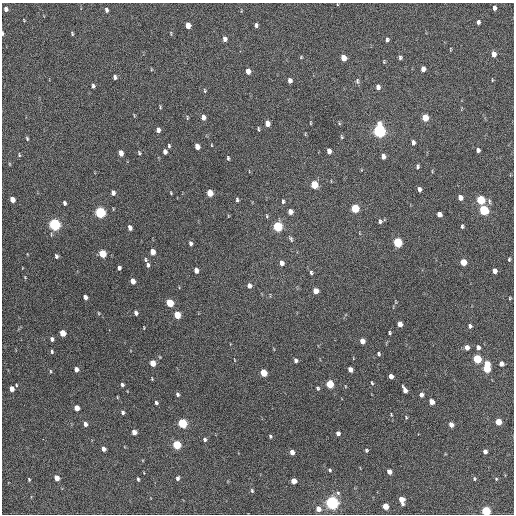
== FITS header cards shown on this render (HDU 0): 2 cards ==
NAXIS1  =                  512 / Axis length
NAXIS2  =                  512 / Axis length

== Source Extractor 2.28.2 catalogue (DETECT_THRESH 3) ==
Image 512 x 512 px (HDU 0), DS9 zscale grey, 1 PNG px = 1 image px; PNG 516 x 516 px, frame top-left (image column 1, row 512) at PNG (2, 3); no overlay
Background 244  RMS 15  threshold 45.9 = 3 sigma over >= 5 px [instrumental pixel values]
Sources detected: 169; all 169 listed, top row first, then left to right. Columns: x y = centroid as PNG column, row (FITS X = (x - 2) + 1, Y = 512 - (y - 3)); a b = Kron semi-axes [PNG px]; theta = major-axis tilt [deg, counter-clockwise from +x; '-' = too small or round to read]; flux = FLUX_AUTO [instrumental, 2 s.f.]
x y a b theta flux
494 8 5 3 - 3500
6 9 5 4 - 3600
106 10 5 4 - 2900
24 20 4 2 - 740
478 22 4 3 - 2600
188 25 5 4 - 12000
256 25 4 3 - 2100
2 33 6 2 -86 1300
171 33 5 3 - 930
72 34 5 3 - 1300
225 39 5 4 - 3800
387 40 5 4 - 2100
450 49 4 2 - 900
494 54 5 4 - 8500
301 57 5 3 - 910
343 58 5 4 - 14000
400 58 5 4 - 2100
384 62 5 4 - 970
423 69 5 4 - 6100
248 71 5 4 - 9400
115 77 5 4 - 2800
290 80 5 4 - 4400
492 80 4 3 - 790
357 81 8 5 -90 2000
93 86 4 3 - 2100
378 87 6 4 -85 5400
205 91 6 3 -83 1200
160 107 5 3 - 1000
203 117 5 4 - 5700
187 118 6 3 -83 1000
425 118 5 4 - 23000
310 123 4 2 - 840
339 123 5 4 - 1100
267 124 5 4 - 8300
258 129 6 3 -85 1200
158 130 5 4 - 4300
379 131 7 5 -87 300000
342 137 6 4 -63 1300
27 139 6 4 -65 1400
413 143 5 4 - 3400
211 145 3 2 - 670
169 146 5 3 - 1400
197 147 5 4 - 8900
478 150 4 4 - 3200
329 151 5 4 - 6100
165 152 5 4 - 4300
121 153 5 4 - 7900
139 153 5 4 - 1200
19 155 5 4 - 1100
383 156 5 4 - 5200
228 158 4 2 - 1300
10 164 5 3 - 830
417 166 5 3 - 1900
314 185 5 5 - 32000
419 189 5 4 - 3100
113 193 5 4 - 4400
171 193 4 2 - 900
210 193 5 4 - 19000
460 198 5 4 - 7500
12 199 5 4 - 10000
237 200 4 3 - 1800
481 200 5 5 - 59000
283 201 5 3 - 1700
489 201 9 4 -85 2100
64 203 4 3 - 2300
355 208 5 5 - 49000
113 209 4 3 - 760
484 210 6 5 - 80000
100 212 6 5 - 130000
290 212 5 4 - 5700
439 214 5 4 - 7100
267 216 5 3 - 1100
380 221 6 5 - 1900
55 224 6 5 - 220000
462 226 4 3 - 1800
278 227 5 5 - 89000
130 228 5 4 - 4700
291 239 8 5 -62 2100
397 242 5 5 - 73000
190 243 5 3 - 2500
152 252 5 4 - 11000
102 254 5 4 - 36000
56 256 4 3 - 2300
509 259 5 3 - 1300
145 260 5 3 - 1200
463 262 5 4 - 20000
281 263 5 4 - 5500
148 265 6 4 -75 2600
119 268 4 3 - 2600
196 270 5 4 - 6100
494 271 5 4 - 6400
311 273 5 4 - 1800
133 281 5 4 - 9000
249 286 6 5 - 4300
315 291 5 5 - 9600
85 297 5 4 - 4500
510 298 3 3 - 910
170 303 5 4 - 39000
99 313 5 3 - 830
136 313 5 3 - 3200
177 315 5 4 - 27000
400 324 5 4 - 8900
470 326 4 4 - 2400
144 328 4 2 - 700
62 333 5 4 - 18000
389 333 3 3 - 1400
52 339 4 3 - 2700
362 341 5 4 - 8700
467 347 5 4 - 6400
478 347 5 4 - 3600
52 352 5 4 - 1600
379 354 5 4 - 1500
477 359 5 5 - 53000
296 360 5 4 - 3400
153 363 5 4 - 19000
501 364 4 4 - 6000
487 367 9 4 87 58000
76 369 5 4 - 5600
350 369 5 4 - 6900
50 371 5 3 - 1000
263 373 5 4 - 27000
391 376 5 4 - 6800
372 383 4 2 - 1100
330 384 5 4 - 41000
16 385 4 3 - 860
122 385 4 4 - 2100
345 386 4 2 - 660
318 388 5 4 - 1600
12 389 4 4 - 7400
405 390 6 4 -67 6500
177 394 5 4 - 2000
421 395 4 4 - 4800
117 397 4 2 - 760
431 402 5 4 - 11000
156 403 4 4 - 2000
77 408 5 4 - 11000
123 412 4 3 - 2500
391 414 3 3 - 880
406 417 5 3 - 970
498 422 5 4 - 19000
182 423 5 4 - 80000
85 424 5 4 - 4300
451 425 5 4 - 7900
134 432 5 4 - 6400
338 433 4 4 - 3700
270 436 4 3 - 1500
43 439 2 2 - 2100
205 439 5 4 - 2500
177 445 5 4 - 60000
103 449 4 4 - 5000
366 450 5 4 - 1500
485 451 4 4 - 5000
292 452 5 4 - 7500
330 470 5 4 - 1400
389 472 5 4 - 8100
57 478 5 4 - 10000
177 478 5 4 - 2500
29 479 3 2 - 990
138 479 4 2 - 1600
474 479 5 4 - 1400
496 479 4 4 - 1100
294 481 5 4 - 12000
252 491 6 4 -64 1400
338 493 6 5 - 2100
401 500 7 4 -74 13000
332 503 5 5 - 330000
385 506 5 4 - 18000
318 509 5 4 - 9700
486 511 5 4 - 76000
At the frame edge (FLAGS 8, measured only in part): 2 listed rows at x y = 2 33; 486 511